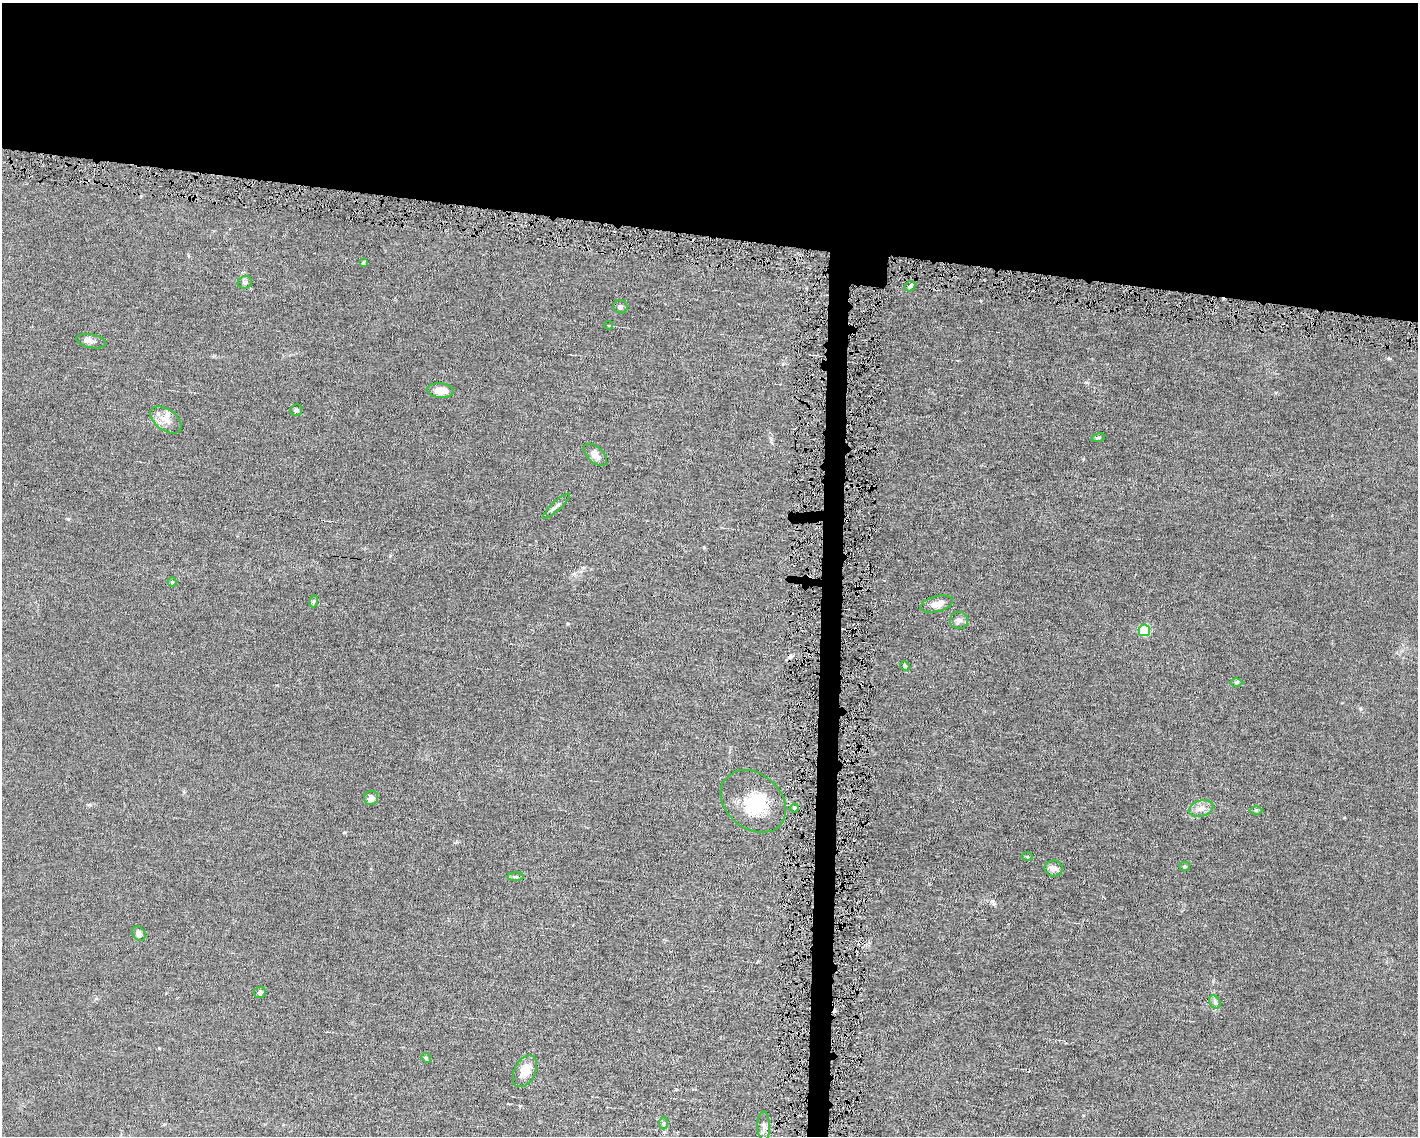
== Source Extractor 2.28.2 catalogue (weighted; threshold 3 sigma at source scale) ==
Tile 2 of 3 x 4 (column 2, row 1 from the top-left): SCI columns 1523-2938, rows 3402-4535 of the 4568 x 4535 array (HDU 1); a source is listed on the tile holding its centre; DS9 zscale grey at full resolution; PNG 1420 x 1138 px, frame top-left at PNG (2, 3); each listed source drawn as its Kron ellipse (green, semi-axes under 4 px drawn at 4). Shown black and unused: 22% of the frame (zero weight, under 4 of 8 exposures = <1% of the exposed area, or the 3 px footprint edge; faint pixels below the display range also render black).
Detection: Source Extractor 2.28.2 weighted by HDU 2 'WHT'; one run over the whole footprint, this tile lists its part. Background 0.0157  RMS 0.0024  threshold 0.00967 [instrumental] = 3 sigma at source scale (4.09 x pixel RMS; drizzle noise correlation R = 1.36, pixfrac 0.8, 0.05/0.05 arcsec/px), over >= 5 px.
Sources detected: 40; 1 inside a brighter object's white glare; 3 cosmic-ray / hot-pixel residue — neither listed nor drawn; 1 inside a brighter listed object's ellipse — not listed separately; the other 35 listed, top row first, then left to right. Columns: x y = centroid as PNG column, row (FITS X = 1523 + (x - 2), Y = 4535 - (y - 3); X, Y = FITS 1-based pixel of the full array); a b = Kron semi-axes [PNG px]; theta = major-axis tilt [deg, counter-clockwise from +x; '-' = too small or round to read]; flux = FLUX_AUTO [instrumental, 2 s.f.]
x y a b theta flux
363 263 4 3 - 0.22
245 282 7 6 - 0.59
910 286 6 4 45 0.43
620 307 7 6 - 0.55
609 325 4 4 - 0.28
91 341 15 6 -11 0.95
440 391 13 7 -5 2.1
296 410 6 5 - 0.41
166 420 18 10 -36 2.1
1098 438 7 4 13 0.39
595 455 14 8 -42 1.4
556 506 18 4 42 0.75
172 582 4 4 - 0.22
314 601 6 4 70 0.32
937 604 16 7 15 1.8
959 620 9 8 - 0.74
1144 630 6 6 - 7.6
905 666 5 4 - 0.23
1236 682 6 4 1 0.29
371 798 7 7 - 1.3
753 801 36 27 -41 9.5
794 808 4 4 - 0.27
1201 808 12 8 16 1.5
1256 810 6 4 -1 0.29
1027 857 5 3 - 0.22
1185 866 5 5 - 0.29
1054 868 9 8 - 1.1
516 877 8 4 0 0.37
139 933 8 6 -55 0.77
260 993 6 5 - 0.42
1215 1002 7 5 -60 0.48
426 1058 5 4 - 0.23
525 1071 17 10 63 3.2
663 1123 6 4 88 0.31
764 1126 14 6 -89 1
Unlisted compact peaks at least as high as the median listed source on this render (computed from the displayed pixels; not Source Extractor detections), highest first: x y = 994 904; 1389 358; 68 519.